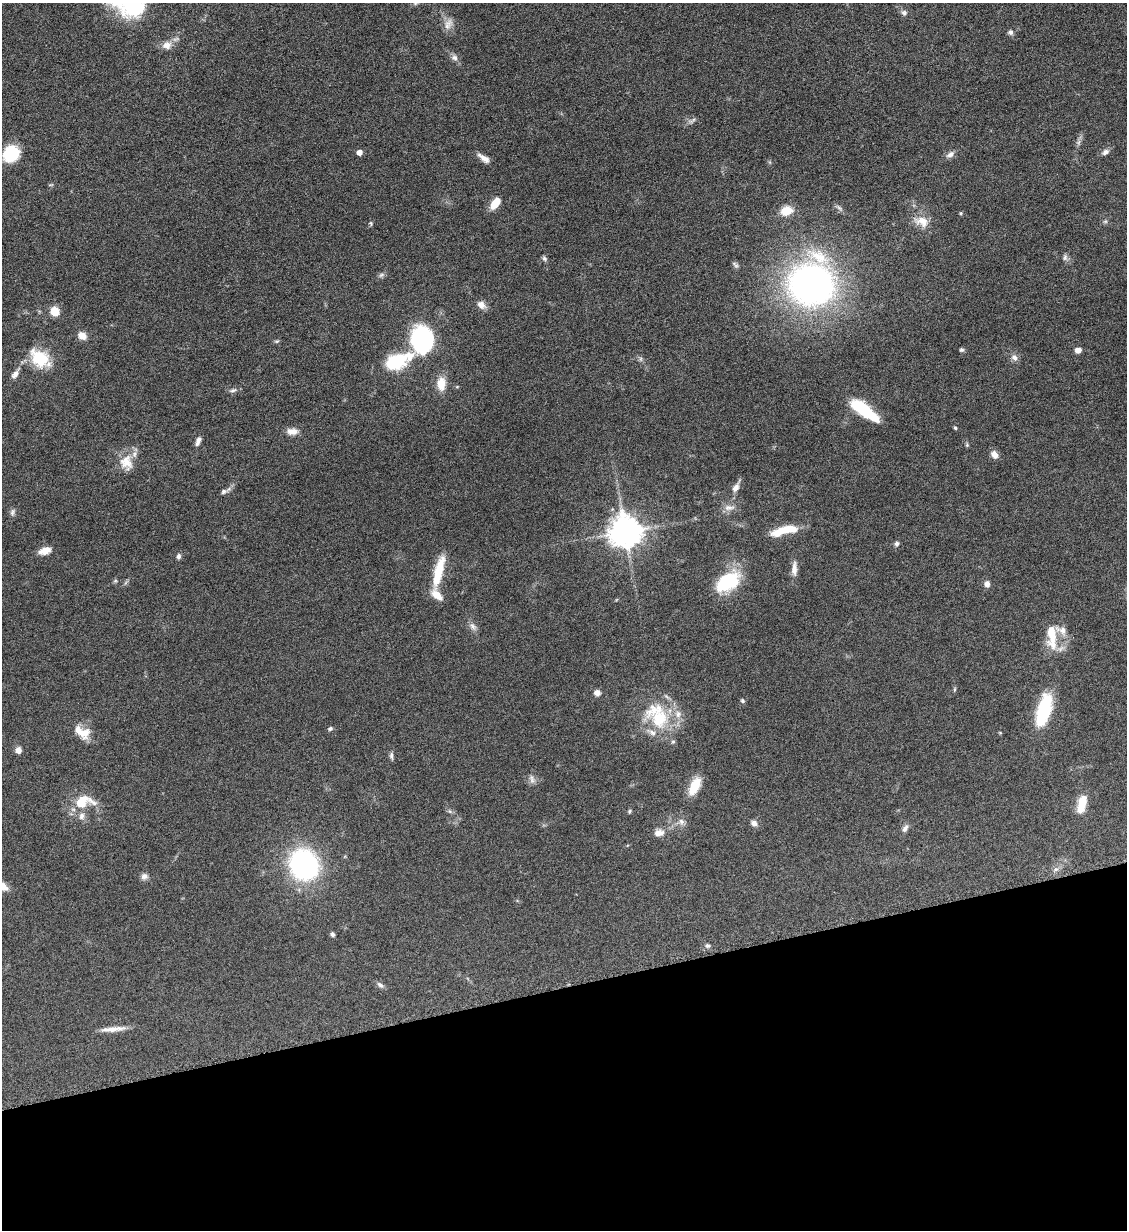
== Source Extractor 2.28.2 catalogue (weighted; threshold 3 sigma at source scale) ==
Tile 14 of 4 x 4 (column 2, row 4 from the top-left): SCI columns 1266-2390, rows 9-1236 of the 4901 x 4928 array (HDU 1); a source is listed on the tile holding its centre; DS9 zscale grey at full resolution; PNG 1129 x 1232 px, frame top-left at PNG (2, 3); no overlay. Shown black and unused: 20% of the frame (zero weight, under 6 of 12 exposures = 1% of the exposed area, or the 3 px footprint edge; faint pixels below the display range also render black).
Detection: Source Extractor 2.28.2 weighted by HDU 2 'WHT'; one run over the whole footprint, this tile lists its part. Background 0.101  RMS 0.004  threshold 0.0162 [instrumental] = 3 sigma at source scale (4.09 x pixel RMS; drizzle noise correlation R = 1.36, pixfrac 0.8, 0.05/0.05 arcsec/px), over >= 5 px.
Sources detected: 99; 11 inside a brighter listed object's ellipse — not listed separately; the other 88 listed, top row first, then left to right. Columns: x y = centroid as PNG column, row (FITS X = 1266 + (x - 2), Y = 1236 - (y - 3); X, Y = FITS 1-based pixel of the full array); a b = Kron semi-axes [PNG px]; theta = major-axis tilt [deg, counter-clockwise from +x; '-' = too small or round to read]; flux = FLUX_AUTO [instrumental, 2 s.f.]
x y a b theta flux
139 9 21 11 42 6.4
904 13 8 7 - 1.1
448 24 17 10 65 2.9
1011 32 7 6 - 1
167 45 13 11 27 3
454 58 10 7 -34 1.5
692 120 13 4 33 1
1079 142 7 4 70 0.94
359 152 4 4 - 2.9
1105 152 10 7 30 1.5
11 154 17 15 44 15
950 154 12 7 31 1.6
483 158 16 6 -36 2.4
495 203 13 7 53 5.7
839 208 9 4 -36 0.98
786 211 13 10 17 6.3
961 213 4 4 - 0.41
922 221 22 13 -16 5.4
1105 221 6 4 1 0.59
371 223 6 4 -70 0.52
1065 257 8 6 88 1.1
544 258 7 6 - 0.79
735 265 10 5 -43 0.87
381 275 9 5 27 0.91
811 284 39 38 - 170
481 305 10 8 -41 2.6
55 311 8 7 - 6.1
82 336 10 8 -29 2.8
422 340 16 13 -79 83
277 341 7 4 0 0.51
961 350 6 5 - 0.64
1078 350 6 5 - 2
1014 357 9 8 - 1.7
39 358 24 18 -41 13
641 359 7 4 -90 0.7
398 361 35 17 21 19
15 374 11 6 52 1.8
441 384 16 10 90 5.5
233 390 10 5 18 1
865 410 32 10 -37 19
955 428 5 4 - 0.5
292 431 13 8 -1 3
198 441 10 5 68 1.8
967 445 6 4 -46 0.5
994 455 9 7 -57 2.6
126 462 21 16 -66 6.2
736 487 13 7 59 2.3
224 491 10 6 20 1.1
729 508 15 7 1 2.3
12 512 9 6 75 1
788 529 24 10 2 7.6
625 531 9 9 - 680
897 544 7 6 - 0.87
45 551 14 8 19 3.2
178 556 7 6 - 1
794 569 21 7 89 2.8
439 571 38 9 76 11
115 581 6 4 18 0.48
727 582 28 17 36 22
987 584 8 6 -90 1.6
473 626 11 7 -49 1.7
1052 634 30 14 86 8.3
955 689 6 4 89 0.48
597 693 7 6 - 1.9
743 701 6 5 - 0.65
1044 710 34 13 74 23
657 716 41 28 -55 22
330 729 6 5 - 0.76
83 733 17 15 15 5.3
18 750 6 6 - 2.5
391 756 10 5 -87 0.97
532 779 13 6 -76 1.5
695 786 20 9 64 7.8
1082 803 18 10 77 6.8
80 804 15 10 -23 4.8
629 811 5 5 - 0.52
81 816 10 7 67 1.7
681 821 9 8 - 1.6
754 823 8 7 - 1.6
905 828 11 6 61 1.4
659 833 13 9 10 2.8
304 865 20 18 -64 88
1056 869 6 6 - 1.1
144 876 9 8 - 1.6
333 934 6 5 - 0.83
708 945 7 6 - 0.97
380 985 10 5 -36 1.2
113 1029 31 6 6 3.9
Isophote crosses this tile's border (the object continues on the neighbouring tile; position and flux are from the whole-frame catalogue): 1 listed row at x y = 139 9